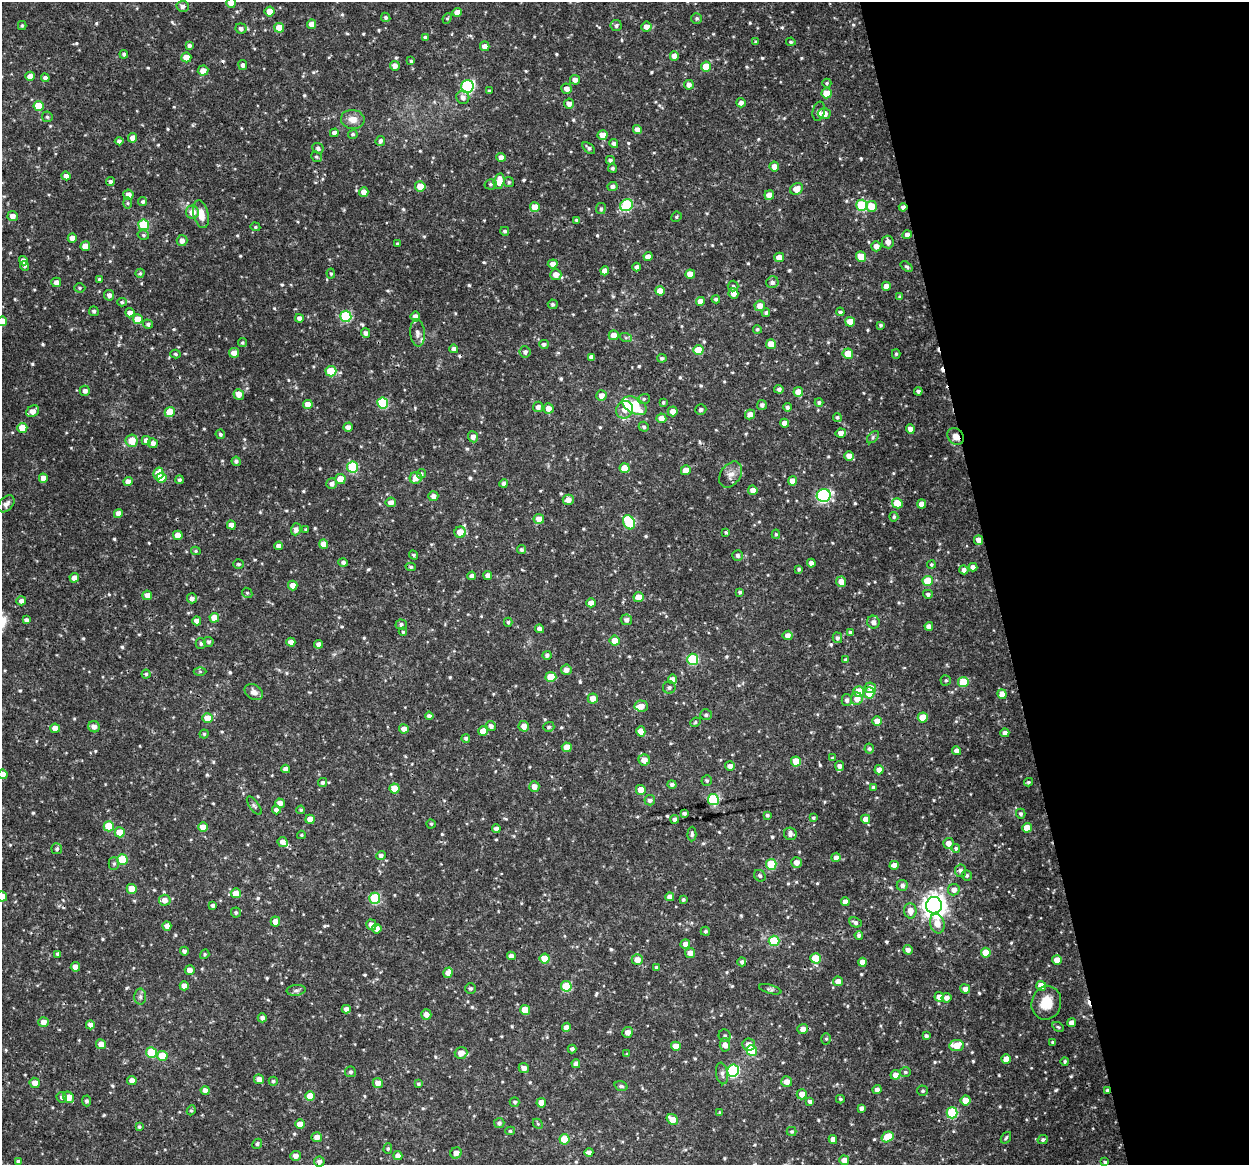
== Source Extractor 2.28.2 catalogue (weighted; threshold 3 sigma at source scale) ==
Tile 12 of 4 x 4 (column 4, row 3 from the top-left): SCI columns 3744-4990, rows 1201-2363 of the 4992 x 4776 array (HDU 1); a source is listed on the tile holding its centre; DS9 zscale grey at full resolution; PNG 1251 x 1167 px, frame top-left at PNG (2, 2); each listed source drawn as its Kron ellipse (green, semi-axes under 4 px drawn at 4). Shown black and unused: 20% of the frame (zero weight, under 3 of 4 exposures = <1% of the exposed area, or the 3 px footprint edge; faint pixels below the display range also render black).
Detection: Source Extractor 2.28.2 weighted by HDU 2 'WHT'; one run over the whole footprint, this tile lists its part. Background 0.0465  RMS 0.0026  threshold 0.0115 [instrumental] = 3 sigma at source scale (4.5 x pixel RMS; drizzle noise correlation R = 1.50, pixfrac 1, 0.0396/0.0396 arcsec/px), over >= 5 px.
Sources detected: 684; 5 cosmic-ray / hot-pixel residue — neither listed nor drawn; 3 inside a brighter listed object's ellipse — not listed separately; of the other 676, all 500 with FLUX_AUTO >= 0.352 (the completeness limit of this list) listed and drawn (176 fainter detections not listed), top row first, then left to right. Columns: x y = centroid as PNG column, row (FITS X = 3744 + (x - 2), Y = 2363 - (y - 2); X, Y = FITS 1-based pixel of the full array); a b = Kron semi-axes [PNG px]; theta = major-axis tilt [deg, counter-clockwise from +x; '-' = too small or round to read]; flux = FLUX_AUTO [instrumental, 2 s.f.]
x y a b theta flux
231 3 5 4 - 2.6
183 6 6 5 - 1
270 12 5 5 - 3.1
457 12 4 4 - 1.8
386 17 5 4 - 0.53
447 18 5 4 - 0.36
697 18 5 5 - 0.46
312 24 4 4 - 1.9
22 26 4 4 - 0.4
616 26 5 5 - 0.62
646 27 5 5 - 1.8
279 28 5 5 - 3.5
241 29 5 5 - 0.93
425 37 4 3 - 0.41
756 42 3 3 - 0.36
791 42 4 3 - 0.37
189 46 4 4 - 0.74
485 46 5 4 - 1.6
124 54 4 4 - 0.56
674 56 4 4 - 1.6
186 57 5 5 - 2.7
411 61 3 3 - 0.36
243 65 5 4 - 0.72
395 66 5 5 - 1.5
706 66 5 5 - 5.9
203 71 5 5 - 2
30 76 5 4 - 2.3
45 78 4 4 - 0.75
575 80 5 5 - 1.3
827 83 4 4 - 0.39
689 85 5 5 - 1.5
467 86 6 6 - 35
566 89 5 5 - 1.5
489 91 4 4 - 0.36
827 93 5 5 - 5.5
463 97 7 6 - 1.1
741 103 4 4 - 0.87
569 104 5 5 - 1.4
38 106 5 5 - 4.5
819 111 10 6 76 0.82
824 114 6 5 - 2.6
47 117 5 5 - 0.46
353 119 12 9 -7 2.3
637 130 4 4 - 1.6
334 133 4 4 - 1.1
353 134 5 4 - 0.47
602 135 5 5 - 2.8
133 138 5 4 - 1.9
119 141 4 4 - 0.68
380 141 5 4 - 0.76
614 144 4 4 - 0.85
318 148 6 5 - 0.73
589 148 7 4 -41 0.63
316 157 6 5 - 0.42
501 157 5 4 - 1.8
610 160 4 4 - 0.54
774 166 5 5 - 2.1
613 168 4 4 - 0.49
66 176 4 4 - 1.2
110 181 4 4 - 0.57
499 181 8 5 77 3.7
509 182 5 5 - 0.41
490 184 6 5 - 0.47
420 186 5 5 - 5.1
612 186 5 4 - 0.96
796 189 7 5 37 2.6
364 192 5 4 - 1.6
128 195 5 5 - 1.6
769 195 5 4 - 2.5
143 202 4 4 - 0.51
128 203 6 4 -89 0.39
627 205 6 5 - 22
862 205 5 5 - 18
871 206 5 5 - 3.5
535 207 5 5 - 4.3
903 207 4 4 - 0.87
601 209 5 5 - 0.53
192 212 7 6 - 2.3
201 214 14 7 -77 3
13 216 5 5 - 1.6
676 217 5 5 - 0.4
576 220 3 3 - 0.38
144 225 5 5 - 14
255 227 5 4 - 0.36
505 231 4 4 - 0.47
143 235 6 4 -16 0.45
907 235 4 4 - 1.4
72 238 4 4 - 1.7
182 240 5 5 - 1.3
888 242 6 5 - 1.6
398 244 4 3 - 0.38
85 246 5 5 - 3.3
876 246 5 5 - 1.6
648 256 4 4 - 1.6
779 257 5 4 - 2.2
861 257 5 5 - 4.9
24 261 5 4 - 1.6
553 264 5 4 - 1.6
24 266 5 4 - 0.58
637 267 4 4 - 0.7
907 267 7 4 -35 0.4
605 271 4 4 - 2.3
140 273 4 4 - 0.37
331 273 5 4 - 0.36
690 274 5 4 - 3
556 275 6 5 - 2
99 279 4 3 - 0.49
56 282 5 4 - 1.5
772 282 6 6 - 0.78
733 286 5 5 - 0.43
886 286 4 4 - 1.8
80 288 5 4 - 0.4
660 291 5 4 - 2.3
733 293 5 5 - 1.7
109 295 5 5 - 1.1
900 297 4 3 - 0.38
716 299 4 4 - 0.6
700 301 4 4 - 1.8
122 302 5 4 - 0.36
553 304 5 4 - 0.41
760 306 5 5 - 2.2
94 311 5 4 - 0.53
766 312 4 4 - 0.56
840 312 4 4 - 0.56
130 313 4 4 - 1.5
346 316 5 5 - 17
415 316 5 5 - 1.4
299 318 4 4 - 0.92
138 319 5 5 - 4.1
2 321 5 5 - 4
850 322 5 5 - 3.5
148 324 5 4 - 0.5
881 325 3 3 - 0.42
757 329 4 4 - 0.42
365 333 5 4 - 0.89
417 333 14 7 -84 1.5
614 335 5 5 - 2
626 338 6 4 -19 0.39
242 343 4 4 - 0.37
544 344 5 4 - 0.69
771 344 5 5 - 3.9
454 349 4 4 - 1
698 350 5 5 - 5.7
525 352 6 5 - 0.9
234 353 5 5 - 1.9
175 354 5 4 - 0.39
848 354 5 5 - 4.3
896 354 5 4 - 0.4
591 357 4 4 - 0.97
662 358 5 4 - 0.49
331 371 5 5 - 7.1
779 389 5 4 - 0.71
85 391 5 5 - 0.93
918 391 4 4 - 0.62
798 392 5 4 - 3
239 394 5 5 - 1.9
602 395 5 5 - 1.6
644 399 6 5 - 0.5
663 402 4 3 - 0.36
819 402 4 4 - 0.58
383 403 5 5 - 15
308 404 4 4 - 2.6
762 405 5 5 - 0.78
634 406 13 8 -28 14
538 407 5 5 - 1
787 407 4 4 - 0.68
548 408 5 5 - 1.9
701 409 5 5 - 0.6
624 410 9 8 - 2
33 411 7 5 36 2
673 411 5 5 - 1.6
170 412 5 5 - 4.8
750 414 5 4 - 1.6
837 417 4 4 - 0.51
661 418 5 5 - 1.9
785 423 4 4 - 1.8
348 427 4 4 - 1.3
644 427 5 4 - 0.51
22 428 5 5 - 4
910 429 5 4 - 1.8
841 433 5 4 - 1.8
220 434 5 4 - 0.46
956 436 9 7 -49 2.2
473 437 5 5 - 1.5
873 437 7 4 46 0.5
132 441 6 6 - 4.2
146 441 4 4 - 1.4
153 443 5 5 - 1.3
849 456 5 4 - 1.7
236 461 5 4 - 0.6
353 467 5 5 - 15
625 468 5 5 - 4.5
686 470 5 4 - 2.2
158 473 6 5 - 2.7
421 474 5 4 - 0.42
731 475 14 9 54 1.9
43 478 4 4 - 1.9
162 478 5 5 - 4.1
416 478 6 6 - 2.4
340 479 5 5 - 3.6
179 480 4 4 - 0.52
792 481 4 4 - 2.1
128 482 4 4 - 1.7
504 483 4 4 - 0.71
332 484 5 5 - 0.98
753 490 5 4 - 1.7
824 495 7 6 - 42
433 496 5 5 - 1.2
568 500 5 5 - 1.7
391 502 5 5 - 1.4
897 503 5 5 - 5.3
6 504 10 6 46 1.1
921 504 4 4 - 2.1
118 513 5 4 - 1.7
894 517 4 4 - 0.49
539 519 5 5 - 2.2
629 522 7 5 -61 15
231 525 4 4 - 1.5
296 529 6 5 - 1
306 529 3 3 - 0.37
460 532 6 5 - 3.5
726 532 4 3 - 0.36
776 534 4 4 - 0.39
178 535 5 4 - 2.2
978 540 5 4 - 1.6
323 544 4 4 - 1.9
279 546 4 4 - 1.6
521 550 5 4 - 0.53
196 551 5 4 - 0.39
414 555 5 4 - 0.44
738 555 5 5 - 0.77
343 562 5 4 - 0.65
811 563 4 4 - 1.1
239 564 5 4 - 0.48
931 564 4 4 - 0.39
411 567 5 4 - 0.43
973 567 4 4 - 1.1
799 569 4 4 - 0.49
964 570 4 4 - 0.93
488 575 4 4 - 1.5
472 576 4 4 - 0.77
74 578 5 4 - 1.6
928 581 5 5 - 7.2
841 582 5 5 - 2.3
293 586 5 4 - 1.7
740 592 4 4 - 0.48
247 593 5 4 - 0.39
928 594 5 4 - 0.68
147 595 5 4 - 1.9
638 597 5 5 - 2.6
192 598 5 5 - 0.95
21 601 5 4 - 1
591 603 4 4 - 1.5
214 618 5 5 - 3.6
26 620 4 4 - 0.86
626 620 5 5 - 0.93
197 621 4 4 - 1.6
508 622 4 4 - 0.38
873 622 6 6 - 1.1
401 625 5 5 - 0.62
929 626 4 4 - 1.4
540 629 4 4 - 1.2
403 632 4 4 - 0.36
850 633 4 3 - 0.81
788 635 5 4 - 1.5
837 638 5 4 - 0.72
615 641 5 5 - 3.4
209 642 5 5 - 0.53
291 642 4 4 - 1.6
201 643 5 5 - 0.49
318 644 4 4 - 1.2
547 655 4 4 - 0.64
693 659 5 5 - 17
846 660 4 4 - 0.83
566 670 5 5 - 1.5
200 671 6 4 0 0.39
146 674 4 4 - 0.37
551 677 5 5 - 7.3
672 679 4 4 - 1.6
946 680 5 5 - 0.39
963 682 5 5 - 8.3
669 687 6 6 - 0.61
870 688 6 5 - 1.9
859 691 5 5 - 4
254 692 10 7 -34 1.5
869 693 5 5 - 3.9
1002 694 5 4 - 2.7
593 699 5 5 - 2.2
857 699 6 6 - 2.2
847 700 6 5 - 0.78
641 706 7 5 -4 2.1
706 715 6 5 - 0.68
429 716 4 4 - 0.75
923 717 5 5 - 4.5
207 718 5 5 - 3.8
877 721 5 5 - 2
695 722 5 4 - 0.37
491 726 5 4 - 0.96
524 726 5 5 - 1.8
94 727 6 5 - 1.1
549 727 5 5 - 0.49
55 728 5 4 - 2.3
404 729 5 4 - 1.7
483 731 5 4 - 2.8
641 731 5 4 - 2.4
1005 733 4 4 - 1.2
204 734 4 4 - 0.4
466 738 4 4 - 0.56
567 747 5 5 - 2.5
869 749 5 5 - 0.6
956 751 4 4 - 1.2
832 758 4 3 - 0.41
644 760 5 5 - 2.4
796 761 5 5 - 4.6
730 766 5 4 - 1.3
839 766 5 4 - 1
286 769 4 4 - 1.3
879 770 5 4 - 1.4
3 774 5 4 - 1.6
707 781 5 5 - 0.47
322 782 4 4 - 0.59
1028 782 4 4 - 0.43
672 784 4 4 - 0.69
534 787 5 5 - 1.8
873 787 4 4 - 0.49
394 788 5 5 - 4.9
641 790 5 5 - 3.2
650 800 5 5 - 0.92
713 800 5 5 - 23
280 803 5 4 - 1.4
254 806 11 4 -54 0.54
276 810 4 4 - 0.92
301 810 4 4 - 0.35
684 813 4 3 - 0.56
1021 814 5 5 - 0.61
767 815 3 3 - 0.51
813 818 4 4 - 0.46
310 819 4 4 - 2.5
675 819 4 4 - 0.92
866 819 4 4 - 1.6
431 824 4 4 - 0.37
109 826 5 5 - 6.9
203 827 5 5 - 3.1
1027 828 5 5 - 3.8
496 829 4 4 - 0.93
120 832 5 5 - 3.9
692 834 7 4 87 0.62
790 834 6 6 - 1.1
301 835 4 3 - 0.35
283 842 5 5 - 1.6
948 843 5 5 - 1.6
57 849 5 5 - 0.55
956 849 4 4 - 0.97
381 855 5 4 - 0.84
836 857 5 4 - 1.1
122 859 5 5 - 9.6
796 862 5 5 - 1.7
114 863 6 5 - 0.49
771 864 5 5 - 11
894 865 5 4 - 1.8
961 871 6 5 - 0.85
967 875 5 5 - 0.57
760 876 6 5 - 0.52
902 885 5 5 - 0.87
132 889 5 5 - 4.2
954 890 6 5 - 1.5
236 893 5 5 - 3.2
2 896 5 5 - 1.8
670 897 4 4 - 1.6
375 898 5 5 - 16
165 900 6 5 - 1.8
683 900 4 3 - 0.41
845 902 4 4 - 2
213 905 4 3 - 0.66
934 905 8 8 - 210
910 911 7 6 - 2.2
236 912 5 5 - 0.47
275 921 5 4 - 1.9
855 922 6 4 -25 0.76
937 924 10 7 -74 2.7
371 925 5 5 - 1.3
167 926 5 4 - 1.6
377 929 5 5 - 1.7
705 931 4 4 - 0.52
859 935 4 4 - 0.69
774 941 5 5 - 13
685 944 5 4 - 1.4
908 950 5 4 - 1.2
184 951 4 4 - 0.72
690 953 5 5 - 1.8
986 953 5 5 - 4.2
58 954 4 4 - 0.9
205 954 5 4 - 0.47
511 956 4 4 - 1.2
816 958 5 5 - 6.2
545 959 5 5 - 4.7
637 960 5 5 - 2.2
1057 960 5 4 - 2.6
742 962 4 4 - 0.76
862 962 4 4 - 1.9
75 967 5 4 - 2
656 967 4 4 - 0.47
190 970 5 5 - 1.5
448 973 5 4 - 1.7
838 981 5 5 - 1.8
184 986 4 4 - 1.7
566 986 5 5 - 8.7
1041 986 5 5 - 3.8
471 988 5 5 - 0.54
770 989 11 4 -16 0.54
965 989 5 4 - 1.5
296 990 9 5 5 0.73
140 997 8 6 -89 0.71
939 997 5 4 - 1.7
946 998 5 4 - 1.2
1046 1003 17 15 77 4.9
346 1009 4 4 - 1.2
525 1010 5 5 - 5.2
426 1014 5 5 - 1.6
262 1018 4 4 - 0.8
43 1022 5 5 - 1.8
1071 1023 4 4 - 1.5
90 1025 4 4 - 1.6
566 1027 5 4 - 1.6
1058 1027 6 4 -31 0.38
803 1029 5 5 - 1.5
627 1032 5 5 - 1.4
725 1036 6 6 - 0.53
926 1036 4 3 - 0.57
826 1039 6 5 - 0.45
1053 1042 4 3 - 0.61
101 1044 5 5 - 2.1
725 1045 6 5 - 1.7
749 1045 6 6 - 1.9
957 1045 7 5 9 4.8
676 1046 5 4 - 3
572 1049 4 4 - 0.73
752 1051 5 5 - 10
151 1053 5 5 - 11
461 1053 6 6 - 2.3
627 1054 4 4 - 0.36
162 1056 5 5 - 5.7
1006 1059 5 4 - 2.7
1065 1061 4 4 - 0.41
576 1064 4 4 - 1.1
524 1068 5 5 - 1.3
733 1070 6 6 - 29
350 1072 5 5 - 0.57
905 1072 5 5 - 0.49
722 1073 11 6 -80 1
895 1075 5 5 - 2
259 1079 5 5 - 1.7
132 1081 5 4 - 1.7
273 1081 4 4 - 0.47
787 1082 5 5 - 1.8
35 1083 5 5 - 1.8
378 1083 5 5 - 1.8
418 1084 4 4 - 0.42
621 1086 7 4 -15 0.59
205 1090 4 4 - 1.3
877 1090 4 4 - 1.1
1107 1090 3 3 - 0.73
923 1091 5 5 - 0.49
802 1094 5 5 - 2
310 1096 5 5 - 3.5
62 1097 5 5 - 0.68
69 1097 6 5 - 3
840 1099 4 3 - 0.36
965 1100 5 5 - 3.7
86 1101 5 4 - 0.52
515 1102 5 4 - 0.47
810 1102 4 4 - 0.82
541 1103 4 4 - 2.4
861 1108 4 3 - 0.8
191 1110 5 4 - 0.37
720 1113 4 4 - 0.46
952 1113 5 5 - 18
672 1120 6 5 - 3
499 1123 5 5 - 0.72
300 1124 5 4 - 3.3
538 1124 6 4 -45 0.35
139 1127 4 3 - 0.41
510 1131 5 4 - 0.41
792 1131 5 4 - 0.36
317 1137 5 5 - 1.7
887 1137 6 5 - 5.7
1006 1138 6 4 56 0.47
564 1139 5 5 - 6
833 1139 4 4 - 1.7
1043 1140 5 4 - 0.55
257 1144 5 4 - 0.47
388 1148 5 4 - 0.38
589 1152 4 4 - 0.93
456 1153 6 5 - 1.7
295 1156 5 5 - 1.5
398 1156 4 4 - 1.4
844 1160 5 5 - 1.9
18 1161 4 3 - 0.42
319 1162 5 5 - 1
1105 1162 4 3 - 0.36
Overlapping masked pixels (flux is a lower limit): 5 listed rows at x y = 903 207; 956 436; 978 540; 1006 1059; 1107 1090
Isophote crosses this tile's border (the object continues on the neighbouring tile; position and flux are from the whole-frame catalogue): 4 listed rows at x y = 231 3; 2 321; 3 774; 2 896